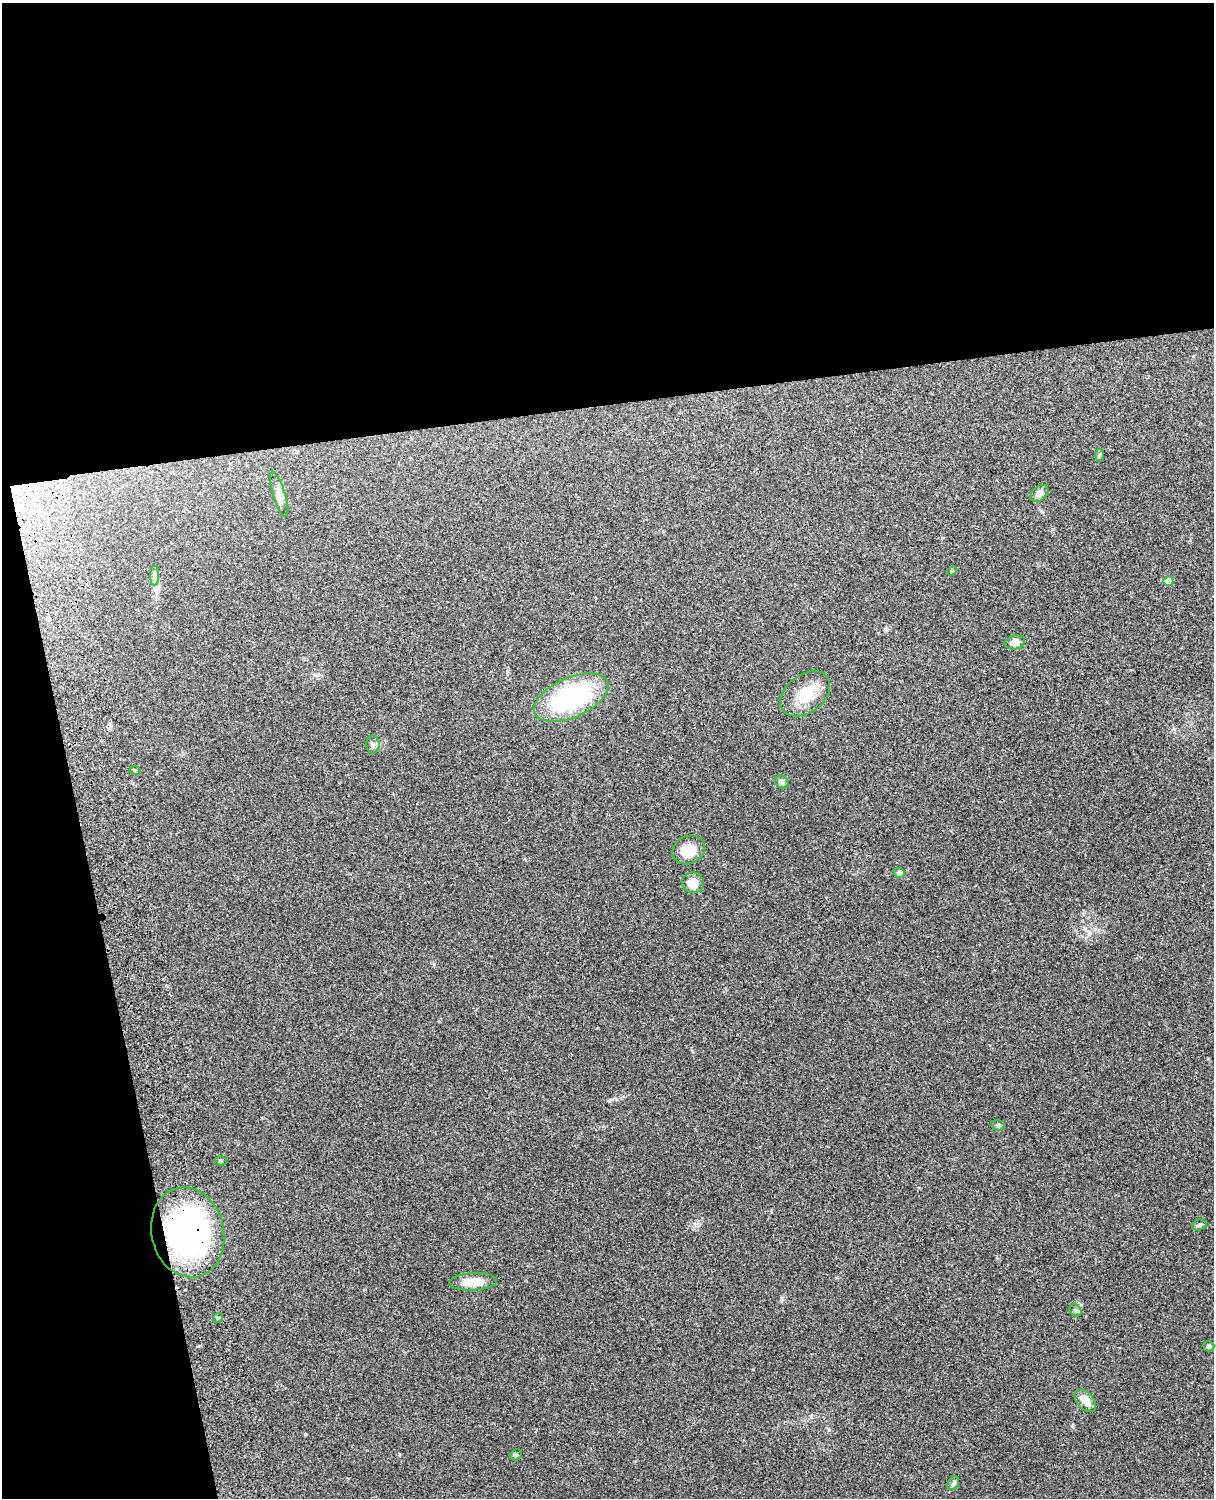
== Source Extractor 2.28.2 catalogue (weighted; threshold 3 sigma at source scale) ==
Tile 1 of 4 x 3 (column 1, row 1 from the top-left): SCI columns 119-1330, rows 3156-4651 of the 5088 x 4928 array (HDU 1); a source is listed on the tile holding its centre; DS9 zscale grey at full resolution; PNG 1216 x 1500 px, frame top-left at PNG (2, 3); each listed source drawn as its Kron ellipse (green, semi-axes under 4 px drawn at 4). Shown black and unused: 33% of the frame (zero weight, under 3 of 4 exposures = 6% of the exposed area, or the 3 px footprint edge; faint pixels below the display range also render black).
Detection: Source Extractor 2.28.2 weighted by HDU 2 'WHT'; one run over the whole footprint, this tile lists its part. Background 0.215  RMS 0.0084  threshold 0.0378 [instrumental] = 3 sigma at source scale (4.5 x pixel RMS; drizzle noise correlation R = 1.50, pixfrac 1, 0.05/0.05 arcsec/px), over >= 5 px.
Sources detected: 26; all 26 listed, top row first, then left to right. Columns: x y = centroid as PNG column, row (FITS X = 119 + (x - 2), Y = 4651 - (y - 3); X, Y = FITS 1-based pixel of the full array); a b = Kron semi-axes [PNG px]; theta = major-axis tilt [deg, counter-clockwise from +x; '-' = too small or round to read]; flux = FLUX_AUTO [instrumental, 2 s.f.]
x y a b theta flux
1099 455 6 4 87 1.3
1040 493 10 7 40 5.1
279 494 23 6 -73 5.5
952 571 5 4 - 0.96
155 576 10 4 -90 2.4
1168 581 5 5 - 11
1015 642 10 7 10 5.8
805 694 28 19 38 24
571 697 40 20 24 110
373 744 9 6 -89 2.5
135 770 6 4 -2 0.94
782 782 7 6 - 2.9
689 850 17 14 25 15
900 873 5 5 - 3.9
693 883 11 10 - 10
998 1125 7 5 -13 1.6
221 1161 6 4 0 1.2
1199 1225 7 5 18 1.6
188 1232 45 36 -77 250
473 1282 24 8 3 15
1075 1310 7 5 -43 1.8
218 1318 5 4 - 1.1
1209 1346 5 5 - 2
1085 1400 13 8 -50 8.7
516 1455 6 5 - 1.3
953 1483 7 5 60 1.8
Overlapping masked pixels (flux is a lower limit): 1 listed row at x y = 188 1232
Unlisted compact peaks at least as high as the median listed source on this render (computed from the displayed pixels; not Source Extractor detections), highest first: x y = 305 1434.